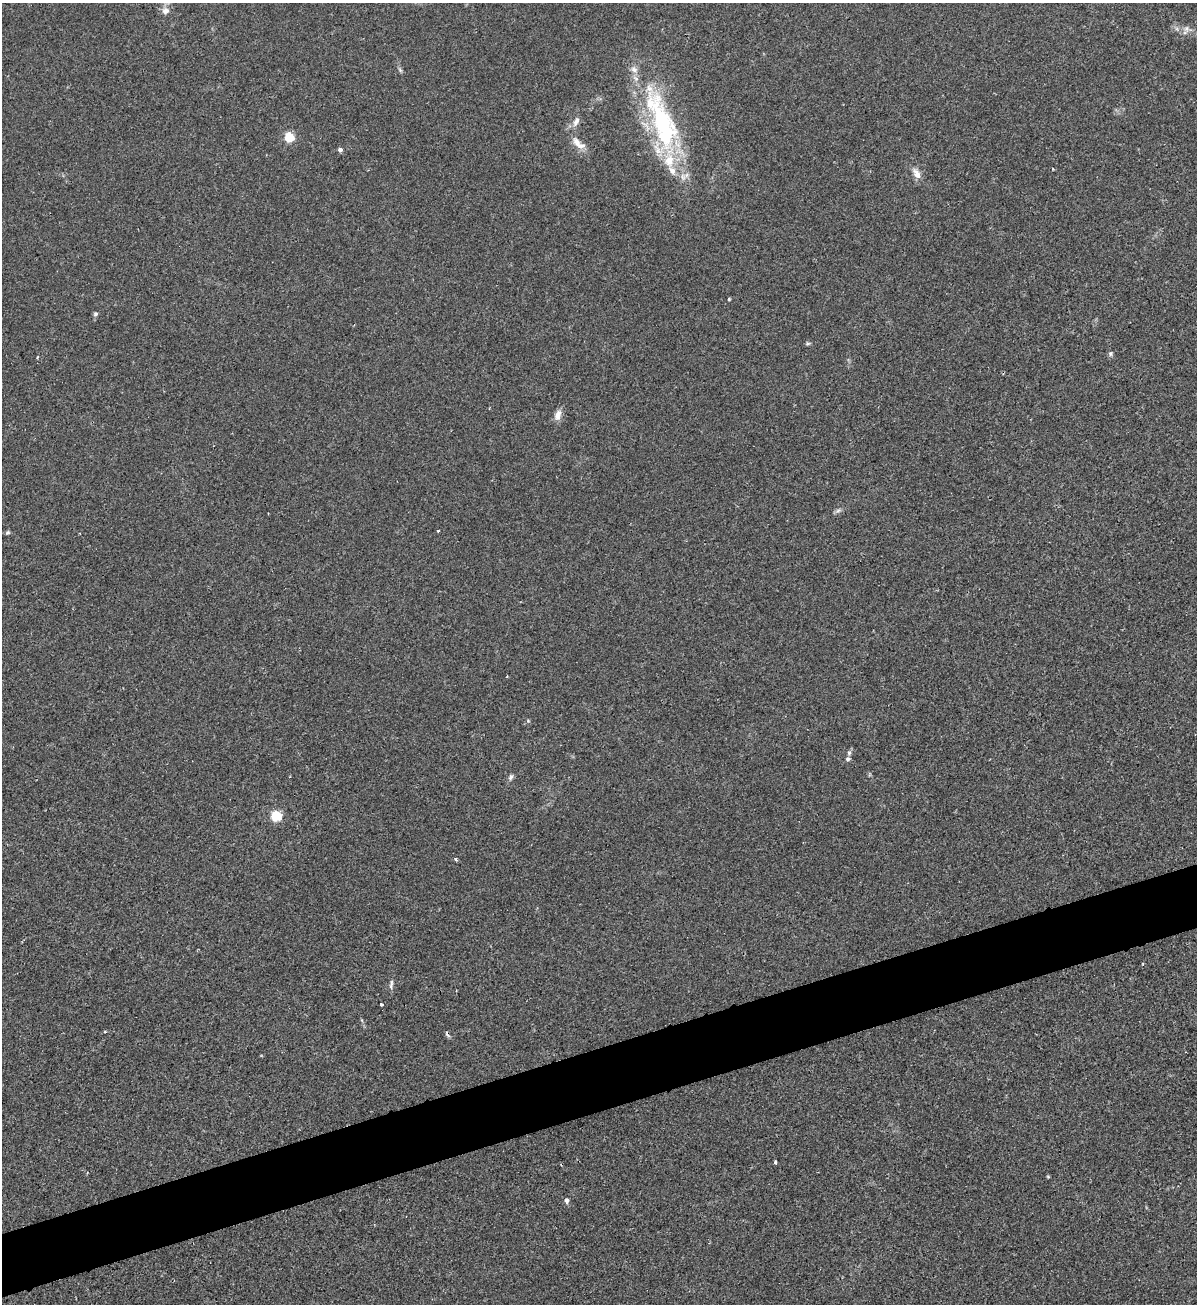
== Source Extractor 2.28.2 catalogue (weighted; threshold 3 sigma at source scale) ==
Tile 7 of 4 x 4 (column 3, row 2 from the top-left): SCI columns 2690-3884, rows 2613-3914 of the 5258 x 5228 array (HDU 1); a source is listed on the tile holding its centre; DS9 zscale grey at full resolution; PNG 1199 x 1306 px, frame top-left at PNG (2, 3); no overlay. Shown black and unused: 5% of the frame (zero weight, under 2 of 3 exposures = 2% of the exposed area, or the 3 px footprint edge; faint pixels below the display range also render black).
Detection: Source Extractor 2.28.2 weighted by HDU 2 'WHT'; one run over the whole footprint, this tile lists its part. Background 0.0154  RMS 0.0063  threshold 0.0285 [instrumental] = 3 sigma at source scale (4.5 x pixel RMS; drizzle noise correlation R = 1.50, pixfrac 1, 0.05/0.05 arcsec/px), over >= 5 px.
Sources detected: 35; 1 cosmic-ray / hot-pixel residue — not listed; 4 inside a brighter listed object's ellipse — not listed separately; the other 30 listed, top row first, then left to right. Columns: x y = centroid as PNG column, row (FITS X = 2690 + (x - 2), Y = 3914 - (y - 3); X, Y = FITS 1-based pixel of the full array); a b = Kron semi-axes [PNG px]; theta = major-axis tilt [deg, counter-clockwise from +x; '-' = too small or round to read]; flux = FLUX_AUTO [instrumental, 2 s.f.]
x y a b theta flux
165 11 10 9 - 3.4
1186 29 8 6 82 2
400 70 8 4 -54 1
576 122 14 6 62 3.1
664 127 93 27 -70 96
289 137 5 5 - 39
577 142 14 9 -56 5.1
340 149 4 4 - 2.5
917 173 16 8 -60 4.3
729 299 3 3 - 0.97
95 314 6 5 - 1.3
808 343 6 4 19 0.87
1110 354 7 5 -89 1.2
558 415 14 8 74 4.1
838 511 7 4 3 1.3
268 513 2 2 - 0.47
438 531 3 2 - 0.49
8 532 6 4 18 0.92
528 721 5 3 - 0.62
849 753 7 5 90 1.3
848 759 6 5 - 1.4
511 777 9 5 61 1.5
276 816 5 5 - 53
456 859 4 3 - 1.3
391 984 15 4 80 1.8
381 1004 3 3 - 3.5
105 1032 4 2 - 0.55
775 1162 4 3 - 1.6
1048 1176 5 3 - 0.52
566 1200 7 5 86 1.7